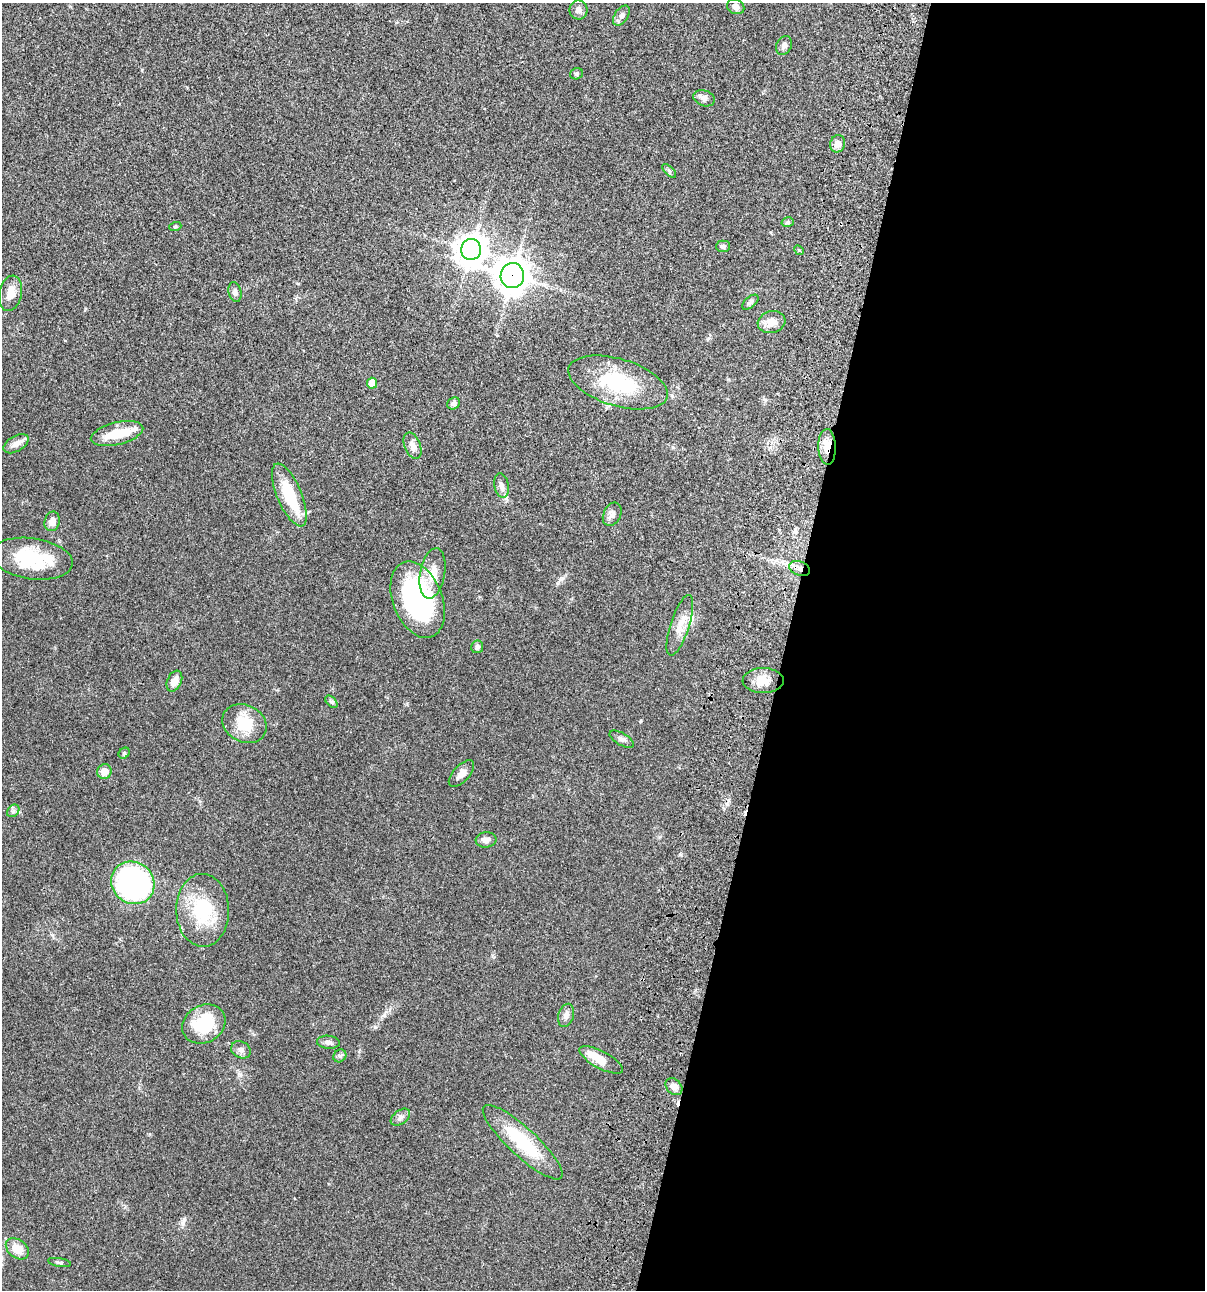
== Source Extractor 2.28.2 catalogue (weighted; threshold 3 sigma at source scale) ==
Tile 12 of 4 x 4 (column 4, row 3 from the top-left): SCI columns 3844-5046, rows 1408-2695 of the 5404 x 5390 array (HDU 1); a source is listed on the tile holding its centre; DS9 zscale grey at full resolution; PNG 1207 x 1292 px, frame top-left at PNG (2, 3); each listed source drawn as its Kron ellipse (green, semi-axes under 4 px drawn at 4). Shown black and unused: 35% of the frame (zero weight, under 3 of 4 exposures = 9% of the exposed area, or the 3 px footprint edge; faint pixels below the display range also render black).
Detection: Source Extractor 2.28.2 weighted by HDU 2 'WHT'; one run over the whole footprint, this tile lists its part. Background 0.0467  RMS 0.0053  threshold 0.0237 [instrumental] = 3 sigma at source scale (4.5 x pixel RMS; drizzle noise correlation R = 1.50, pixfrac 1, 0.05/0.05 arcsec/px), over >= 5 px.
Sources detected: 62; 2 inside a brighter object's white glare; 1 cosmic-ray / hot-pixel residue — neither listed nor drawn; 1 inside a brighter listed object's ellipse — not listed separately; the other 58 listed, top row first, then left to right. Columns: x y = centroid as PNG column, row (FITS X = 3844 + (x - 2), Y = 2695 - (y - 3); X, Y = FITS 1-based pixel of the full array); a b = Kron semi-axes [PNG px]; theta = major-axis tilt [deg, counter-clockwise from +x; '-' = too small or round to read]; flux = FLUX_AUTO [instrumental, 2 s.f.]
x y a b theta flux
736 7 9 7 -23 2.4
578 10 9 9 - 2.4
621 16 11 6 57 1.9
784 45 10 7 64 2.1
577 74 6 5 - 0.78
704 98 11 8 -18 2.2
838 144 9 7 71 3.3
669 171 9 3 -45 0.78
788 222 6 4 15 0.9
175 227 6 4 19 0.58
723 246 7 5 1 1.3
471 249 10 10 - 620
799 250 5 4 - 0.55
512 275 12 12 - 730
235 292 10 6 -76 1.6
10 293 18 11 79 6
750 302 10 5 42 1.2
771 322 14 11 15 5
618 382 51 23 -17 35
372 383 5 5 - 7.9
454 403 6 5 - 1.5
117 434 27 11 14 13
16 444 14 8 30 3.2
413 446 14 8 -68 3.1
827 447 18 8 -88 7.2
502 486 12 7 -79 2.4
289 495 34 12 -67 21
612 514 12 8 63 2.6
52 521 10 7 75 3.3
32 559 41 20 -8 28
800 569 11 7 -20 2.7
433 573 25 12 80 7.7
418 600 40 25 -69 85
680 625 32 9 72 7.2
477 647 6 6 - 1.5
174 681 11 7 65 4.4
763 681 20 12 -1 6
331 702 7 4 -45 0.96
244 724 23 18 -26 14
622 739 13 6 -30 1.9
124 753 6 5 - 0.67
104 772 7 7 - 4.4
461 774 16 8 48 3.2
13 811 7 5 46 1
486 840 10 7 6 2.5
133 883 22 20 -39 97
203 910 36 26 -88 27
566 1015 12 7 73 2.3
204 1024 22 18 29 23
328 1042 11 6 -6 1.7
241 1050 10 8 -29 2.2
340 1056 7 6 - 1.2
601 1060 24 8 -29 7.2
674 1087 9 7 -46 3
400 1117 11 7 36 1.7
523 1142 53 14 -43 27
17 1249 13 9 -39 7.4
59 1262 11 4 -9 1
Overlapping masked pixels (flux is a lower limit): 3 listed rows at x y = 512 275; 827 447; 800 569
Unlisted compact peaks at least as high as the median listed source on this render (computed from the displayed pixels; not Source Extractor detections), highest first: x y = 183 1223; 384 1015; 375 1027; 680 854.